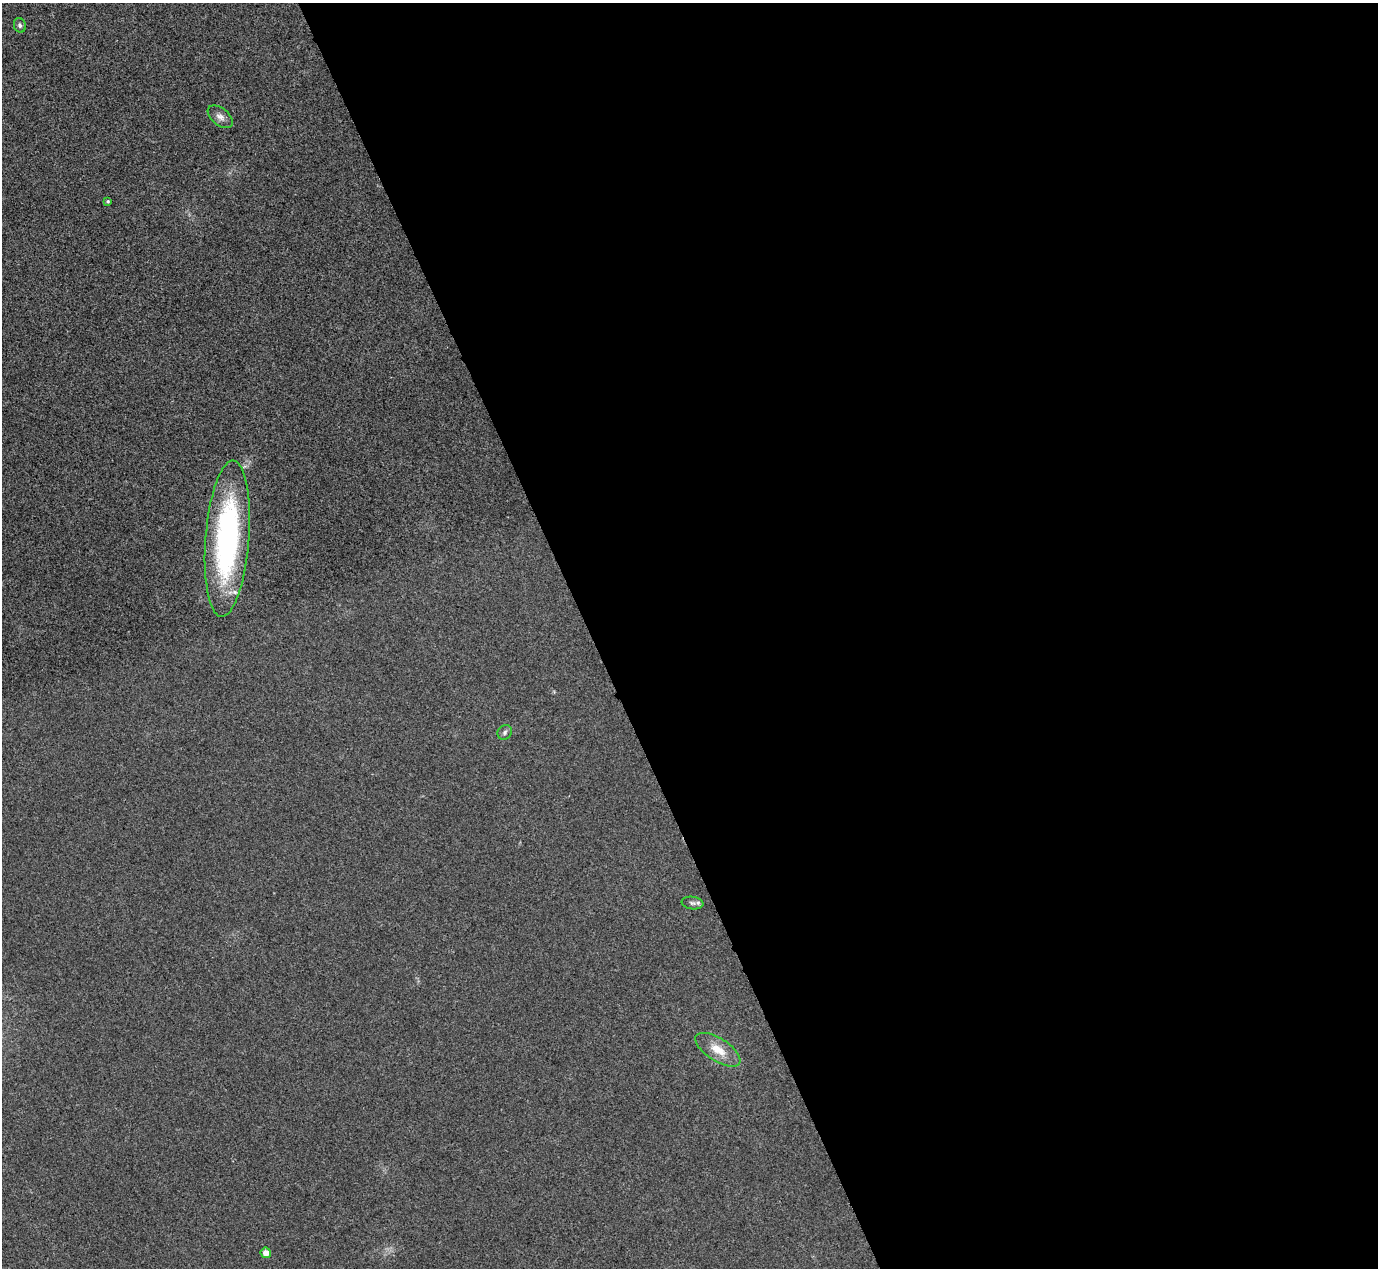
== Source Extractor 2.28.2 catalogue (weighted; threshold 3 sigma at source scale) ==
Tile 8 of 4 x 4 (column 4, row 2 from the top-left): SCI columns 4134-5509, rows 2688-3953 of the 5517 x 5505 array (HDU 1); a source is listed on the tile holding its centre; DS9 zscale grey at full resolution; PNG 1380 x 1270 px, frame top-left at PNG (2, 3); each listed source drawn as its Kron ellipse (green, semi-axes under 4 px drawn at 4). Shown black and unused: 57% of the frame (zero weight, under 3 of 4 exposures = <1% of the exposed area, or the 3 px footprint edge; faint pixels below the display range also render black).
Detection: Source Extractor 2.28.2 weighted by HDU 2 'WHT'; one run over the whole footprint, this tile lists its part. Background 0.0197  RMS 0.0059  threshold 0.0265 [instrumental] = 3 sigma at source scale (4.5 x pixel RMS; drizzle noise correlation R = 1.50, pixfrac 1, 0.05/0.05 arcsec/px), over >= 5 px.
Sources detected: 8; all 8 listed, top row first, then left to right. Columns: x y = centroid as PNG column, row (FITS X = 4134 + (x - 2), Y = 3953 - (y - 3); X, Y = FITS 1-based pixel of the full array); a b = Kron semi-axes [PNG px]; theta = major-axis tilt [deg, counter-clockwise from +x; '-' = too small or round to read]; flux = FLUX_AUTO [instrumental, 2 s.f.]
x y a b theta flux
20 25 7 6 - 1.4
220 117 14 8 -39 3.4
108 201 4 3 - 0.87
227 539 78 22 86 140
505 732 8 6 52 1.5
692 903 11 6 -8 1.8
718 1050 26 11 -33 10
266 1253 5 5 - 4